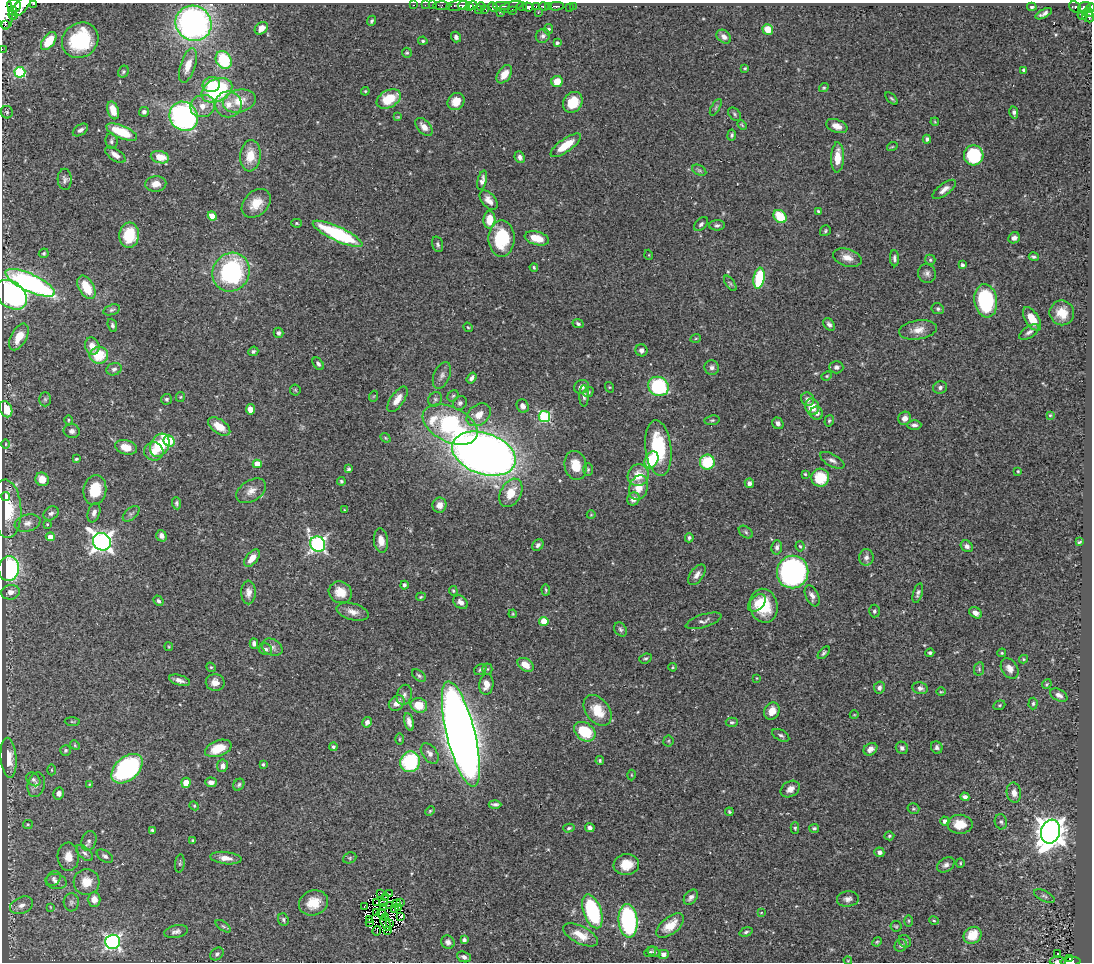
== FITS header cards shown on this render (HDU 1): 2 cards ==
NAXIS1  =                 1090
NAXIS2  =                  960

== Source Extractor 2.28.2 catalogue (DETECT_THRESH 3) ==
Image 1090 x 960 px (HDU 1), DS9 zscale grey, 1 PNG px = 1 image px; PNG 1094 x 964 px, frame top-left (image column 1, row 960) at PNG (2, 3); each listed source drawn as its Kron ellipse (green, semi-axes under 4 px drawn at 4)
Background 0.463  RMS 0.023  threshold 0.0679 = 3 sigma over >= 5 px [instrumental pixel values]
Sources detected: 429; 2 with non-positive FLUX_AUTO (blend fragments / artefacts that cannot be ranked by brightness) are neither listed nor drawn; the other 427 listed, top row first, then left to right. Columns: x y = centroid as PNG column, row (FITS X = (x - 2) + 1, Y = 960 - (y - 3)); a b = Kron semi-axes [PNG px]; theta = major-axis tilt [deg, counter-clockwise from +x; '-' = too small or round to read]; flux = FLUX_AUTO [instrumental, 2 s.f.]
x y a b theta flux
34 4 3 2 - 57
413 5 3 2 - 14
425 5 2 2 - 7.7
432 5 2 2 - 8.9
464 5 6 4 -5 280
473 5 5 4 - 250
14 6 7 6 - 750
21 6 12 6 50 1200
442 6 8 4 -1 30
457 6 11 5 7 330
469 6 4 3 - 240
481 6 4 3 - 17
502 6 8 3 1 150
522 6 5 3 - 250
544 6 5 3 - 200
549 6 3 3 - 150
556 6 8 3 1 140
573 6 2 2 - 5.7
493 7 5 4 - 250
511 7 12 5 16 270
528 7 5 4 - 310
536 7 3 2 - 24
1032 7 5 3 - 2.3
1075 7 6 5 - 110
569 8 2 2 - 4.2
1085 8 6 5 - 260
1090 8 5 3 - 170
478 9 3 2 - 17
485 9 4 3 - 38
4 11 18 8 -84 2500
13 11 4 3 - 250
512 11 3 2 - 69
500 12 2 2 - 12
1088 12 5 3 - 130
538 13 3 2 - 21
1044 14 9 3 27 5.2
13 15 5 3 - 100
1083 16 5 3 - 51
1088 16 6 5 - 210
372 21 5 4 - 3
193 23 18 17 - 480
5 25 3 2 - 67
261 28 7 5 40 12
548 29 5 5 - 3.4
768 29 5 5 - 31
543 36 7 6 - 4.3
456 37 5 4 - 4.5
724 37 8 6 -41 7.7
80 40 19 17 40 98
49 41 10 6 53 42
423 41 4 3 - 2
557 43 4 4 - 3.7
2 49 2 2 - 6.4
407 53 5 4 - 2.1
224 60 9 7 -59 75
188 65 18 7 72 19
745 68 3 3 - 1.7
1024 70 4 4 - 2.9
20 72 5 5 - 130
123 72 6 5 - 2.5
504 74 10 6 55 16
557 81 5 5 - 22
211 85 9 7 20 29
824 88 5 4 - 1.8
217 90 16 11 27 160
365 91 4 4 - 1.6
389 99 13 8 29 45
892 99 7 3 -44 2.4
239 101 16 11 13 29
456 102 9 8 - 17
573 102 11 9 53 40
228 104 13 13 - 21
203 106 12 11 - 18
716 107 9 4 60 2.9
113 110 9 5 -72 27
7 112 6 6 - 2.7
144 112 5 4 - 4.8
1014 112 6 4 -79 4.3
735 114 7 5 -44 2.6
184 116 15 13 -54 390
398 117 4 4 - 1.4
935 122 4 3 - 1.4
742 125 5 3 - 1.6
837 126 11 6 -21 13
424 127 11 6 -47 11
80 130 8 5 33 4.9
122 132 16 6 -23 57
732 135 5 4 - 3
927 139 4 4 - 3.7
111 141 8 6 -82 3.9
566 145 18 6 35 32
892 147 5 3 - 1.5
115 155 11 6 -35 10
974 155 10 9 - 110
250 156 16 10 85 30
160 157 9 6 -12 24
520 157 6 5 - 5.8
837 157 15 6 88 27
699 170 7 5 -29 3
65 179 11 7 -87 5.7
482 180 10 4 76 6.1
156 184 11 7 4 13
944 189 14 5 37 8.6
489 200 11 7 -50 11
256 203 16 12 45 25
818 211 3 3 - 2.1
212 216 5 4 - 23
780 217 7 5 -47 49
489 220 9 6 88 28
296 223 5 4 - 2.2
701 224 8 5 45 4.4
717 225 8 5 1 4
825 231 6 5 - 2.5
338 234 27 7 -25 170
129 235 12 10 85 54
501 238 18 13 -90 78
537 238 12 6 -14 25
1014 238 6 5 - 6
438 244 8 5 -72 3.6
44 253 5 4 - 2.3
649 255 5 3 - 1.2
1034 257 5 3 - 3
847 258 15 8 -17 14
894 258 8 4 -86 4.4
930 260 5 5 - 2.3
962 265 4 3 - 3.9
534 267 4 3 - 2.3
231 272 20 18 59 220
927 273 10 9 - 6.4
759 278 10 5 81 87
30 283 27 8 -25 380
730 283 9 4 -54 3
86 287 13 7 -60 40
11 295 18 12 -39 420
986 301 17 11 -81 140
938 309 6 5 - 3.1
112 310 8 5 18 3.4
1062 313 12 12 - 23
1032 319 13 6 -57 27
578 324 6 4 -27 3.7
829 324 7 5 -52 4.6
112 325 7 4 -69 3.3
468 327 5 4 - 1.9
918 330 19 9 8 17
1029 332 11 5 33 6.6
278 333 5 5 - 4.6
19 337 14 7 61 26
696 338 5 3 - 1.4
92 346 9 7 -68 14
641 350 6 6 - 5.6
253 351 5 4 - 2.9
99 355 9 8 - 46
318 364 7 4 -54 3.9
712 367 7 7 - 5.7
836 367 7 6 - 4.7
114 369 8 6 20 4.7
442 375 14 8 68 7.8
827 376 5 4 - 1.8
471 378 6 4 53 5.1
658 386 10 9 - 120
581 387 8 6 25 7.2
609 387 5 3 - 1.5
940 387 7 6 - 4.6
295 390 5 5 - 1.9
588 392 5 4 - 2.2
374 396 5 3 - 1.3
453 396 6 5 - 2.4
584 396 11 4 -89 4.8
180 397 5 4 - 1.8
45 399 7 6 - 2.9
166 399 5 5 - 3
397 399 15 6 56 15
435 399 7 6 - 3.7
808 399 7 6 - 6.3
460 403 7 6 - 4
523 406 7 5 -61 5.6
812 407 8 7 - 26
6 409 8 6 -65 31
250 409 5 4 - 13
817 413 6 6 - 6.2
479 415 13 9 40 17
1050 415 4 4 - 1.7
544 417 6 5 - 160
905 418 7 6 - 9.9
68 420 5 3 - 1.6
712 420 7 5 8 2.9
829 421 6 4 73 2.3
778 423 6 5 - 5.3
450 424 29 17 -25 210
914 425 7 5 0 5.4
219 426 12 7 -34 22
72 431 8 7 - 5.3
385 438 5 4 - 1.8
169 441 6 5 - 76
5 444 5 3 - 1.5
160 445 12 9 61 61
126 447 11 7 -15 22
658 448 28 13 -84 99
154 451 9 9 - 16
484 454 33 20 -19 1700
76 459 3 3 - 2
652 460 9 6 63 63
832 460 13 6 -29 6.9
707 462 7 7 - 74
257 464 4 4 - 25
576 465 15 11 -77 30
349 469 4 3 - 2.8
588 470 6 5 - 2.3
1018 471 4 4 - 1.7
805 474 4 4 - 1.6
638 475 11 10 - 28
820 478 9 9 - 48
42 479 7 6 - 21
341 481 4 3 - 2.6
749 483 5 4 - 6.3
639 488 13 9 71 23
95 490 15 11 82 43
251 491 16 10 32 14
511 493 15 10 61 28
6 496 4 3 - 12
633 499 6 6 - 9.8
177 503 6 4 -85 3.3
439 505 7 7 - 12
7 509 29 14 -86 56
344 510 3 2 - 1
51 513 8 6 39 5.6
94 513 10 6 72 6.5
131 514 10 5 42 4.4
591 515 4 3 - 1.1
27 523 13 8 13 10
47 524 3 2 - 1.3
746 532 8 5 -37 3.3
161 536 6 5 - 6.7
50 537 4 4 - 13
689 538 5 4 - 3.4
381 541 12 7 -83 13
102 542 9 8 - 910
1079 542 4 3 - 1.9
318 544 8 7 - 430
538 545 6 5 - 5.2
800 546 5 4 - 1.9
967 546 6 5 - 5.5
777 547 7 5 84 4.5
866 557 8 7 - 6.2
252 558 10 5 51 15
9 569 12 10 84 190
793 572 16 15 - 350
697 575 12 6 55 8.3
404 585 4 4 - 3.5
546 590 6 3 -86 2
453 591 5 4 - 1.8
10 592 9 7 10 11
248 592 12 7 89 11
340 592 12 10 -28 23
918 593 10 4 74 4.5
812 596 11 6 -64 7.4
421 597 5 3 - 1.7
158 601 5 4 - 3.6
460 602 8 6 -37 7.9
757 603 10 7 44 11
764 606 17 14 -76 56
874 611 6 5 - 3.5
353 612 16 8 -16 12
976 613 7 5 -31 8.5
513 614 4 4 - 1.6
544 621 4 4 - 32
704 621 18 6 17 6.5
620 629 8 5 -57 3.4
254 643 5 4 - 5.2
169 647 4 3 - 1.3
272 647 11 8 -28 7.3
265 649 7 5 -21 4.7
824 653 7 4 48 2.9
930 653 4 4 - 3.2
1002 653 4 3 - 1.7
645 658 6 4 22 2.9
1024 659 4 4 - 1.8
525 665 9 6 -32 21
211 667 5 4 - 1.8
673 667 4 3 - 1.3
1010 668 11 8 -56 10
480 669 6 5 - 2.9
487 669 5 5 - 2.2
979 669 7 5 80 2.5
419 676 8 5 -38 3.4
757 678 3 2 - 1.1
179 680 11 5 -16 7.2
215 682 9 8 - 12
486 684 10 7 84 15
1047 684 5 4 - 1.9
879 688 6 5 - 5.1
920 688 8 6 -12 5.9
941 692 5 3 - 1.4
404 695 10 7 74 6.4
1059 695 9 5 -28 6.5
397 703 9 7 42 14
1033 703 6 4 87 2.5
419 705 8 7 - 27
999 705 6 4 21 2.1
598 710 17 11 -52 31
772 711 9 7 63 16
854 715 4 3 - 1.2
72 722 7 3 -3 1.7
367 722 5 5 - 5.3
409 722 9 4 -77 7.2
732 722 6 4 -2 2.7
585 732 11 8 -38 61
461 734 54 14 -76 3200
781 735 9 5 -29 4.1
399 739 6 4 90 1.9
668 741 5 5 - 2
75 745 5 4 - 1.7
333 747 4 4 - 2.6
937 747 6 5 - 4.1
218 748 14 8 21 33
902 748 6 6 - 4.8
870 749 7 5 34 7.4
66 750 5 5 - 2.5
430 753 11 7 -54 7.7
9 758 20 8 -86 23
600 760 4 4 - 2.2
410 762 10 10 - 110
263 764 4 3 - 2.2
222 766 6 5 - 6.4
127 769 18 11 41 260
52 770 5 3 - 1.5
631 775 5 3 - 1.3
33 779 8 6 -44 3.9
211 782 5 4 - 7.5
186 783 5 4 - 30
89 784 4 3 - 1.4
36 785 12 8 75 8.5
239 785 6 5 - 2.9
790 789 10 7 32 10
1014 793 10 7 -81 9.9
59 794 6 5 - 6.7
965 797 4 4 - 6.3
495 804 6 3 -1 3.8
194 806 5 4 - 1.7
913 809 6 5 - 2.4
430 811 5 4 - 1.8
729 812 4 2 - 1.9
945 821 5 4 - 5.7
1001 822 7 6 - 3.8
28 824 5 4 - 1.8
960 824 12 9 -2 27
569 828 6 3 16 2.6
590 828 4 4 - 4.6
795 828 6 4 90 2.3
814 828 5 4 - 2.7
152 830 4 3 - 2.3
1050 832 12 9 71 2200
889 836 5 4 - 2.1
192 840 4 3 - 1.6
89 841 10 7 71 5.2
879 852 5 4 - 5.8
85 853 10 5 -43 5.4
105 856 9 5 -33 4.1
68 857 14 10 -88 18
226 858 15 6 -6 13
350 858 7 5 22 2.7
180 863 9 5 84 2.9
960 863 5 4 - 1.8
626 865 13 10 8 25
946 865 9 6 35 6.1
53 878 8 6 50 4.4
56 881 11 7 -11 6.7
86 882 13 13 - 26
380 893 2 2 - 230
389 894 2 2 - 1.1
1044 896 11 5 -25 3.8
385 897 2 2 - 1.3
691 897 8 6 51 6.1
94 899 7 6 - 13
848 899 11 7 7 6.8
71 902 9 7 -86 5.5
313 903 15 12 22 29
376 903 3 2 - 1.7
384 903 3 2 - 2.4
396 903 4 2 - 2.6
401 903 3 2 - 2.4
22 905 12 8 24 10
389 905 3 2 - 0.61
365 906 4 2 - 2.6
50 907 4 2 - 1.1
384 907 4 2 - 1.7
395 908 3 2 - 0.39
399 908 4 2 - 0.22
592 911 18 9 -70 150
377 912 3 2 - 1.4
381 913 5 3 - 3.5
761 913 3 2 - 1.1
386 917 3 2 - 0.64
400 917 3 2 - 2.7
369 919 3 2 - 1.4
283 920 6 5 - 3
628 921 17 9 -84 200
909 921 6 4 89 1.7
934 921 5 3 - 1.5
369 922 4 2 - 0.26
386 924 7 3 -59 0.18
389 924 3 2 - 0.98
670 925 16 8 39 25
223 926 9 4 -35 3
896 926 5 5 - 1.9
377 931 5 2 - 1.2
388 931 2 2 - 0.49
176 932 12 6 12 6.3
746 932 7 4 17 2.9
580 935 19 8 -27 22
973 935 9 8 - 34
464 940 4 4 - 3.4
905 941 7 5 -48 4.1
112 942 7 7 - 390
448 942 7 6 - 6.1
877 942 5 4 - 1.8
901 946 6 5 - 3.7
650 952 6 4 29 2.2
654 952 7 5 -29 2.6
1058 953 3 2 - 1.8
217 954 7 5 40 3.8
664 954 5 4 - 5.9
464 957 7 5 -23 5.6
1070 959 4 3 - 17
848 960 4 3 - 1.2
1058 961 8 3 0 2.9
1071 962 10 3 4 130
At the frame edge (FLAGS 8, measured only in part): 8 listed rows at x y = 34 4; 14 6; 21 6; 1090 8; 4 11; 2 49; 1058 961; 1071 962
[2 non-positive-flux detections neither listed nor drawn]